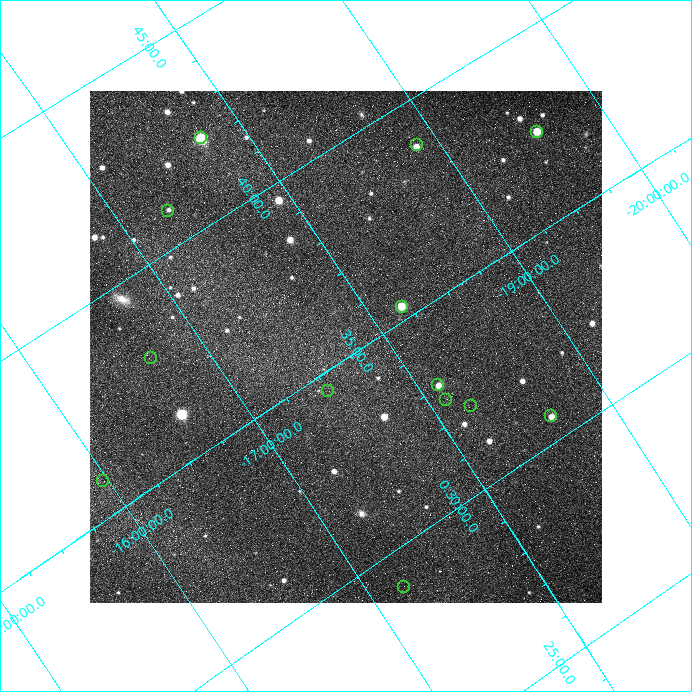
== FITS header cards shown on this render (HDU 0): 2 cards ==
NAXIS1  =                  512 /fastest changing axis
NAXIS2  =                  512 /next to fastest changing axis

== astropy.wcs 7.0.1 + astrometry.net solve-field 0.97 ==
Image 512 x 512 px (HDU 0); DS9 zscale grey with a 90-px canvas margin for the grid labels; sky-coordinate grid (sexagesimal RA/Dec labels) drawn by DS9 from the SOLVED WCS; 13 Tycho-2 reference stars matched to detected sources circled (green)
Header WCS: none
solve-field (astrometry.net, Tycho-2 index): SOLVED blind (the file carries no WCS)
Solved WCS: RA---TAN-SIP/DEC--TAN-SIP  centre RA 00:35:16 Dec -17:45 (8.82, -17.76 deg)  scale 23.2 arcsec/px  FOV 197.7' x 198.4'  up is +124 deg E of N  parity flipped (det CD > 0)
(file carries no celestial WCS; the grid is the blind solution)
Tycho-2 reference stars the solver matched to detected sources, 13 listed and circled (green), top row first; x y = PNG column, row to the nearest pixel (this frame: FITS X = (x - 90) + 1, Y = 512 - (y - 91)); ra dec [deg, ICRS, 3 dp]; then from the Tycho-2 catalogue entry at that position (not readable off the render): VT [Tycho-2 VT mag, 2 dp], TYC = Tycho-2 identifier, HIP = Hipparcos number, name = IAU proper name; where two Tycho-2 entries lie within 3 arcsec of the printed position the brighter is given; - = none
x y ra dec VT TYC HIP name
537 132 9.346 -19.565 8.35 5849-1100-1 2945 -
201 138 10.530 -17.741 9.60 5847-407-1 3304 -
417 145 9.710 -18.868 8.36 5849-703-1 3060 -
168 211 10.231 -17.298 9.80 5847-853-1 - -
402 307 8.831 -18.204 9.56 5847-69-1 - -
151 358 9.469 -16.672 8.43 5847-1159-1 2976 -
438 385 8.257 -18.116 9.20 5847-167-1 - -
328 391 8.631 -17.498 10.08 5847-258-1 - -
446 400 8.146 -18.109 8.15 5847-181-1 2567 -
471 406 8.020 -18.222 7.20 5847-767-1 2527 -
551 416 7.659 -18.621 7.60 5843-674-1 2403 -
103 481 8.968 -15.974 8.92 5847-1983-1 - -
404 587 7.267 -17.217 9.91 5840-121-1 2274 -